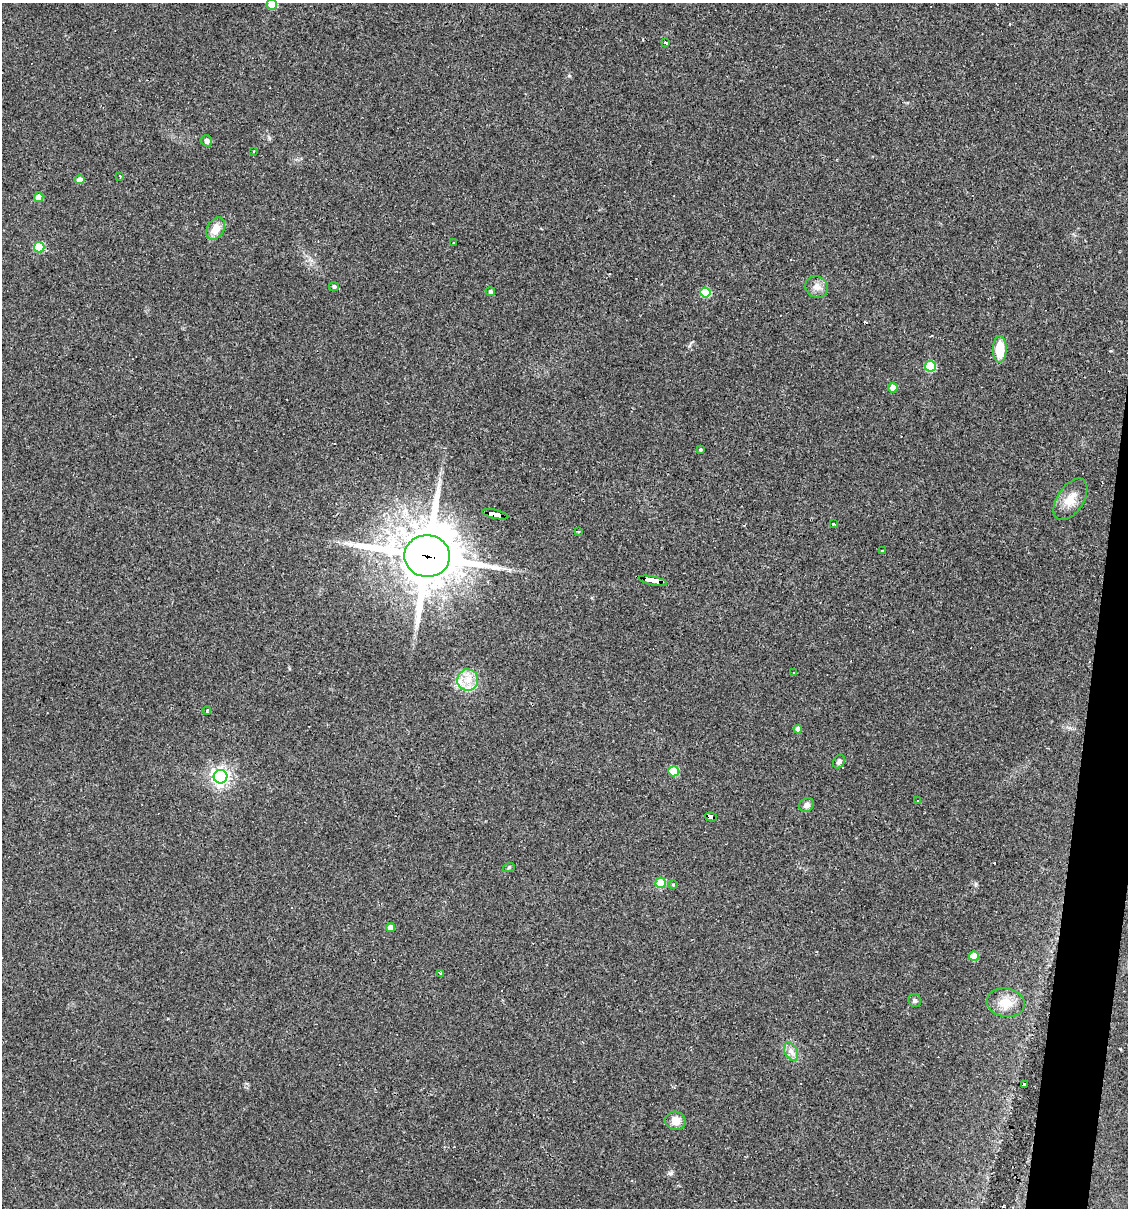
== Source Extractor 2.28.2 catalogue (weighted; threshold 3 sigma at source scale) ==
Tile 10 of 4 x 4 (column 2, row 3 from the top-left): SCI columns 1239-2364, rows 1207-2412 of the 4845 x 4824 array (HDU 1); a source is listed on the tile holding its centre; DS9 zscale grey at full resolution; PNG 1130 x 1210 px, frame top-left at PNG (2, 3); each listed source drawn as its Kron ellipse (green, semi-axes under 4 px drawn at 4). Shown black and unused: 3% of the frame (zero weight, under 3 of 4 exposures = <1% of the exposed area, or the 3 px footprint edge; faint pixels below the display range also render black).
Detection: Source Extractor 2.28.2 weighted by HDU 2 'WHT'; one run over the whole footprint, this tile lists its part. Background 0.0911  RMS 0.0055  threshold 0.0247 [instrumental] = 3 sigma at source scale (4.5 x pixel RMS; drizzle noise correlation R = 1.50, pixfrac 1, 0.05/0.05 arcsec/px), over >= 5 px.
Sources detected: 52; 5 cosmic-ray / hot-pixel residue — neither listed nor drawn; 1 inside a brighter listed object's ellipse — not listed separately; the other 46 listed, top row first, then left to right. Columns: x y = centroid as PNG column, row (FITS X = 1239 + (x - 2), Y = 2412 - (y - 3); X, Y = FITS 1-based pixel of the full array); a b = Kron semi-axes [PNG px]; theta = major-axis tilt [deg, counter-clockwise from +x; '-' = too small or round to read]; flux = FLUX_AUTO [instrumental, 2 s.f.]
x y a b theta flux
272 5 5 5 - 12
665 43 3 3 - 1.4
207 141 6 5 - 1.7
254 151 3 2 - 0.71
120 176 4 3 - 0.81
80 180 5 4 - 3.6
39 197 5 4 - 5.9
216 228 12 8 59 7.8
454 242 3 3 - 1.4
39 247 5 5 - 21
334 287 5 4 - 1.3
817 287 11 10 - 3.8
490 292 5 4 - 1.4
705 293 5 5 - 26
1000 349 13 7 89 14
930 366 5 5 - 31
893 388 5 4 - 5.3
700 450 3 3 - 0.63
1070 499 23 13 56 8.2
495 514 13 4 -12 120
833 524 3 3 - 3.2
578 531 3 3 - 3.6
882 551 3 3 - 0.97
427 556 23 21 -3 3200
653 581 14 3 -12 160
794 673 3 2 - 0.46
468 680 11 10 - 6.4
207 711 4 3 - 2
798 729 4 4 - 2.9
839 762 7 5 57 1.7
674 771 5 5 - 19
220 777 7 7 - 230
918 801 3 3 - 0.59
806 805 8 6 41 2.5
711 817 6 4 -17 37
509 867 6 4 20 0.74
661 883 5 5 - 19
673 884 5 3 - 0.58
391 927 4 4 - 3.9
974 956 5 5 - 9.5
440 973 4 3 - 0.68
915 1001 7 6 - 1.3
1006 1003 19 14 -11 9
791 1051 10 6 -63 2.5
1024 1085 4 4 - 4.1
675 1121 10 9 - 5.1
Overlapping masked pixels (flux is a lower limit): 4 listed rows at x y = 495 514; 427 556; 653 581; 711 817
Isophote crosses this tile's border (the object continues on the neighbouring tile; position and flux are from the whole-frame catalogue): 1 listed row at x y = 272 5
Unlisted compact peaks at least as high as the median listed source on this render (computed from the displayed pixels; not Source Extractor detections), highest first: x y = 670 1173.